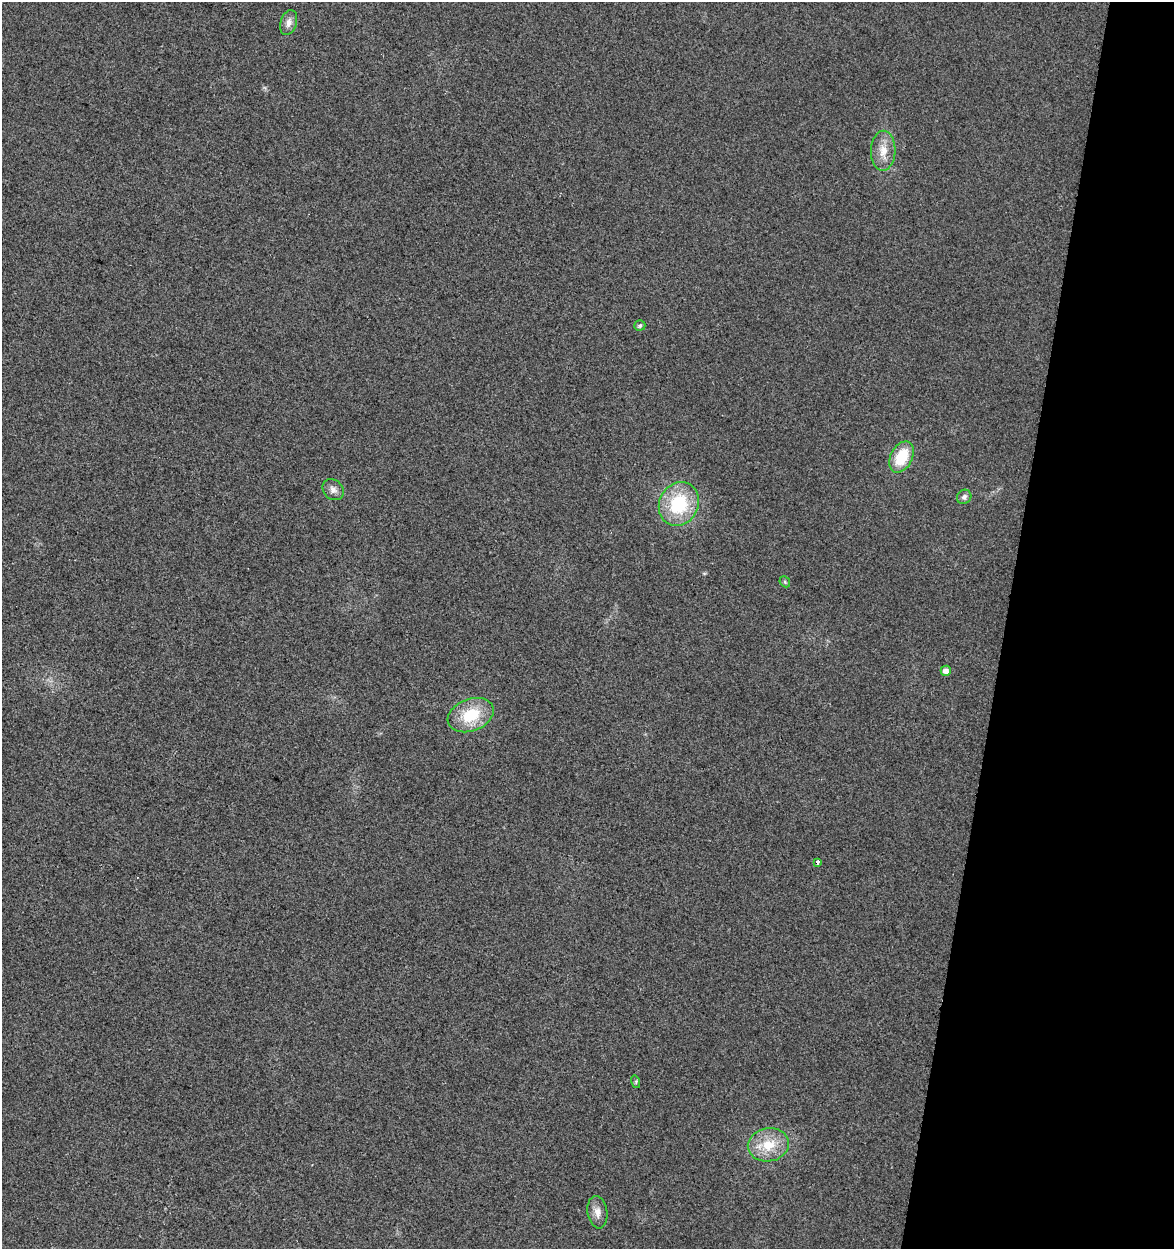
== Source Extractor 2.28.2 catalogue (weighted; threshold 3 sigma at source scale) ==
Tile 8 of 4 x 4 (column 4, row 2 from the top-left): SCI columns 3799-4970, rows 2495-3741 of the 5193 x 4995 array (HDU 1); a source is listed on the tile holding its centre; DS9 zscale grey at full resolution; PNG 1176 x 1251 px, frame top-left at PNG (2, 2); each listed source drawn as its Kron ellipse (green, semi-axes under 4 px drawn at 4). Shown black and unused: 14% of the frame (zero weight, under 2 of 3 exposures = <1% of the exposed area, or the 3 px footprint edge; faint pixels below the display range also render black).
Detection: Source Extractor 2.28.2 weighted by HDU 2 'WHT'; one run over the whole footprint, this tile lists its part. Background 0.017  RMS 0.0078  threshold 0.035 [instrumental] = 3 sigma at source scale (4.5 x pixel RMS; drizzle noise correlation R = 1.50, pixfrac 1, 0.0396/0.0396 arcsec/px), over >= 5 px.
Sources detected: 15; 1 cosmic-ray / hot-pixel residue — neither listed nor drawn; the other 14 listed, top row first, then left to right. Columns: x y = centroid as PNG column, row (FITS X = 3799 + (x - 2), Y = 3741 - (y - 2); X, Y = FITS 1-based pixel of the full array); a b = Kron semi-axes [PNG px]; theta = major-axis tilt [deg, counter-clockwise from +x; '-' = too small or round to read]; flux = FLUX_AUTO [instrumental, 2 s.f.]
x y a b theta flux
289 23 13 8 72 4.9
883 151 20 12 88 12
640 325 5 5 - 1.8
902 457 17 11 62 27
333 490 11 9 -45 4.4
964 497 7 7 - 2.9
679 504 22 19 63 48
785 582 6 4 -47 1.2
946 671 5 5 - 4.8
471 715 24 16 21 29
818 862 4 3 - 5.4
636 1082 6 4 -73 1.2
768 1145 20 16 9 21
597 1212 16 10 -82 6.1